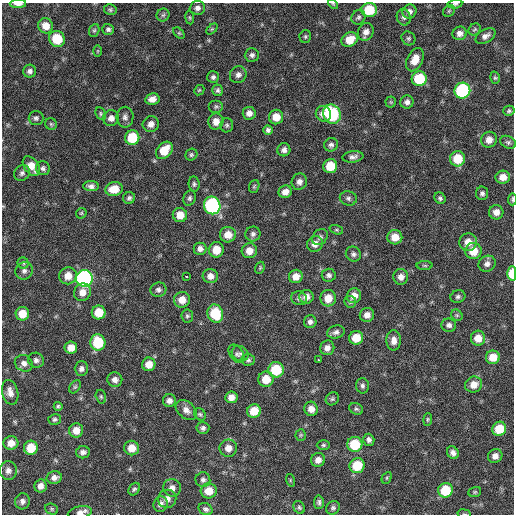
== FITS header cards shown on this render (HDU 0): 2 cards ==
NAXIS1  =                  512 / Axis length
NAXIS2  =                  512 / Axis length

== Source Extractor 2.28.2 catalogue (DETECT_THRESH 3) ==
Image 512 x 512 px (HDU 0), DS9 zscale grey, 1 PNG px = 1 image px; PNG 516 x 516 px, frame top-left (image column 1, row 512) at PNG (2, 3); each listed source drawn as its Kron ellipse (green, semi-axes under 4 px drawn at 4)
Background 104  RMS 11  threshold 33.1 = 3 sigma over >= 5 px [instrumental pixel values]
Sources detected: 198; all 198 listed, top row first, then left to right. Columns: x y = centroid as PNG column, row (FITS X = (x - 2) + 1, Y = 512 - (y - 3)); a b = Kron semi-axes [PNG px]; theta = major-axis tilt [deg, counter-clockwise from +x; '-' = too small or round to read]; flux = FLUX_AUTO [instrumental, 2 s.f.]
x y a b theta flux
18 4 8 4 1 4500
333 4 6 3 -44 720
455 4 7 4 8 1600
197 8 8 7 - 3300
110 10 6 5 - 1400
369 10 7 7 - 22000
409 11 7 6 - 2900
449 11 6 5 - 1200
163 15 6 6 - 1600
358 17 8 6 56 1800
404 17 8 7 - 2200
190 18 7 4 -83 970
46 26 7 7 - 7900
108 29 6 5 - 1800
212 29 6 4 44 1100
475 29 6 5 - 1300
94 30 6 5 - 1200
366 32 9 7 64 4600
179 33 7 4 -44 1100
460 33 7 6 - 3700
305 36 6 6 - 1300
486 36 11 6 30 3700
408 38 7 6 - 1600
57 39 8 7 - 21000
350 40 8 7 - 10000
98 51 6 4 89 840
252 55 7 6 - 2200
415 60 12 8 64 8700
30 71 6 6 - 2600
238 75 8 8 - 3300
213 77 6 6 - 2000
495 78 6 5 - 1100
419 79 7 7 - 31000
199 90 6 4 43 840
218 90 6 5 - 1700
462 91 8 8 - 91000
152 99 7 5 12 4300
391 102 5 5 - 950
407 102 6 6 - 2900
216 106 7 6 - 1600
509 111 5 5 - 1400
249 113 6 6 - 4200
101 114 6 5 - 1200
323 114 8 7 - 5100
332 114 10 8 -60 57000
125 117 10 8 89 3100
276 117 7 7 - 9100
36 118 7 7 - 1900
111 118 8 8 - 3800
216 121 8 7 - 6100
51 124 6 5 - 1100
151 124 8 7 - 4200
227 125 7 6 - 1600
268 130 4 4 - 2100
132 138 7 7 - 24000
489 140 8 7 - 5600
508 142 8 6 -28 1700
331 145 7 6 - 2500
164 150 10 7 49 15000
284 150 6 6 - 2900
191 155 6 5 - 1400
353 157 10 5 7 2900
458 159 7 7 - 17000
31 166 11 7 -53 8900
330 166 7 7 - 16000
43 168 7 6 - 2000
22 173 8 7 - 2200
503 177 7 6 - 6200
299 182 8 7 - 3500
194 184 7 5 -83 1600
91 186 8 5 -2 2800
254 186 7 5 69 980
114 189 9 7 8 12000
285 192 7 6 - 5300
482 193 7 6 - 2000
129 198 6 6 - 1800
189 198 8 6 69 1900
348 198 8 7 - 2400
440 198 6 5 - 1700
512 199 6 3 87 1200
212 205 9 8 - 120000
496 212 7 7 - 4900
81 213 6 4 45 980
180 215 7 7 - 9400
336 230 7 4 -19 1200
253 234 7 7 - 2500
228 235 8 7 - 8200
320 237 9 7 51 2000
395 237 7 7 - 9200
468 242 9 8 - 7900
315 244 8 7 - 4700
200 249 6 6 - 3400
216 250 8 7 - 11000
249 251 7 7 - 7400
473 251 8 8 - 13000
353 254 8 7 - 2300
23 263 5 5 - 1400
487 264 9 8 - 3500
425 266 8 4 -1 1100
260 268 6 4 70 1000
24 271 9 8 - 3000
512 273 7 4 88 16000
329 275 7 6 - 2300
68 276 9 8 - 8600
186 276 3 3 - 4000
210 276 7 7 - 4700
296 276 7 6 - 6500
401 277 8 7 - 4300
84 278 8 8 - 190000
158 290 8 7 - 2600
82 292 9 8 - 5800
354 296 7 7 - 6000
306 297 7 7 - 4800
458 297 7 6 - 1900
299 298 8 7 - 2200
328 298 8 8 - 9700
182 300 8 8 - 8500
350 302 6 6 - 1400
99 312 7 7 - 13000
22 314 7 6 - 11000
215 314 9 7 -71 26000
367 315 7 7 - 4300
457 315 6 5 - 1100
187 316 6 6 - 1500
310 322 6 6 - 2400
449 325 7 6 - 2600
336 332 9 6 16 2800
356 338 7 7 - 12000
478 338 7 7 - 7800
394 340 10 7 -89 4800
98 343 8 7 - 28000
71 348 6 6 - 6700
327 348 7 7 - 4300
240 353 9 7 -29 2200
237 354 10 6 -54 2200
493 357 7 6 - 11000
36 360 8 7 - 2800
248 360 7 6 - 1600
318 360 3 3 - 17000
24 363 9 8 - 3900
149 364 7 6 - 7500
81 369 7 6 - 2800
276 370 8 7 - 24000
266 379 7 7 - 12000
115 380 7 7 - 4000
474 385 8 8 - 7100
362 386 8 6 -87 2100
75 387 7 5 53 1300
10 392 12 8 -76 5500
101 397 7 5 -74 1200
231 397 6 6 - 4800
332 399 7 6 - 1500
169 401 6 6 - 3300
58 406 4 4 - 1300
311 409 7 6 - 5700
356 409 7 5 -28 1500
186 410 12 8 -40 4600
254 411 7 6 - 13000
200 414 6 5 - 1400
55 419 6 5 - 1600
428 419 6 4 84 1000
203 428 6 6 - 2300
499 429 7 7 - 16000
76 430 7 7 - 7400
301 435 5 5 - 1100
369 440 6 5 - 2400
11 443 7 7 - 6400
355 444 7 7 - 26000
323 445 7 5 1 1400
31 448 7 6 - 16000
132 448 7 7 - 8900
228 448 9 8 - 5900
83 452 7 6 - 2800
453 453 6 5 - 2900
495 456 7 6 - 4100
318 460 7 6 - 5100
357 466 8 7 - 22000
8 470 9 8 - 3700
54 477 7 6 - 3500
387 478 6 4 62 930
203 480 7 7 - 2300
290 480 6 4 -73 820
40 486 6 6 - 4400
172 488 9 8 - 4200
134 489 7 5 55 1400
445 490 7 7 - 23000
209 491 8 7 - 11000
475 492 6 5 - 1100
167 499 9 9 - 5100
22 501 8 7 - 2800
319 502 6 5 - 1700
161 504 8 7 - 3800
299 507 7 5 -57 1400
333 508 7 6 - 1900
52 509 7 5 -22 1200
206 509 7 5 -30 2000
80 513 12 6 12 4200
464 514 7 3 -8 780
At the frame edge (FLAGS 8, measured only in part): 7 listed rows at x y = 18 4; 333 4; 455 4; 512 199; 512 273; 80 513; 464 514